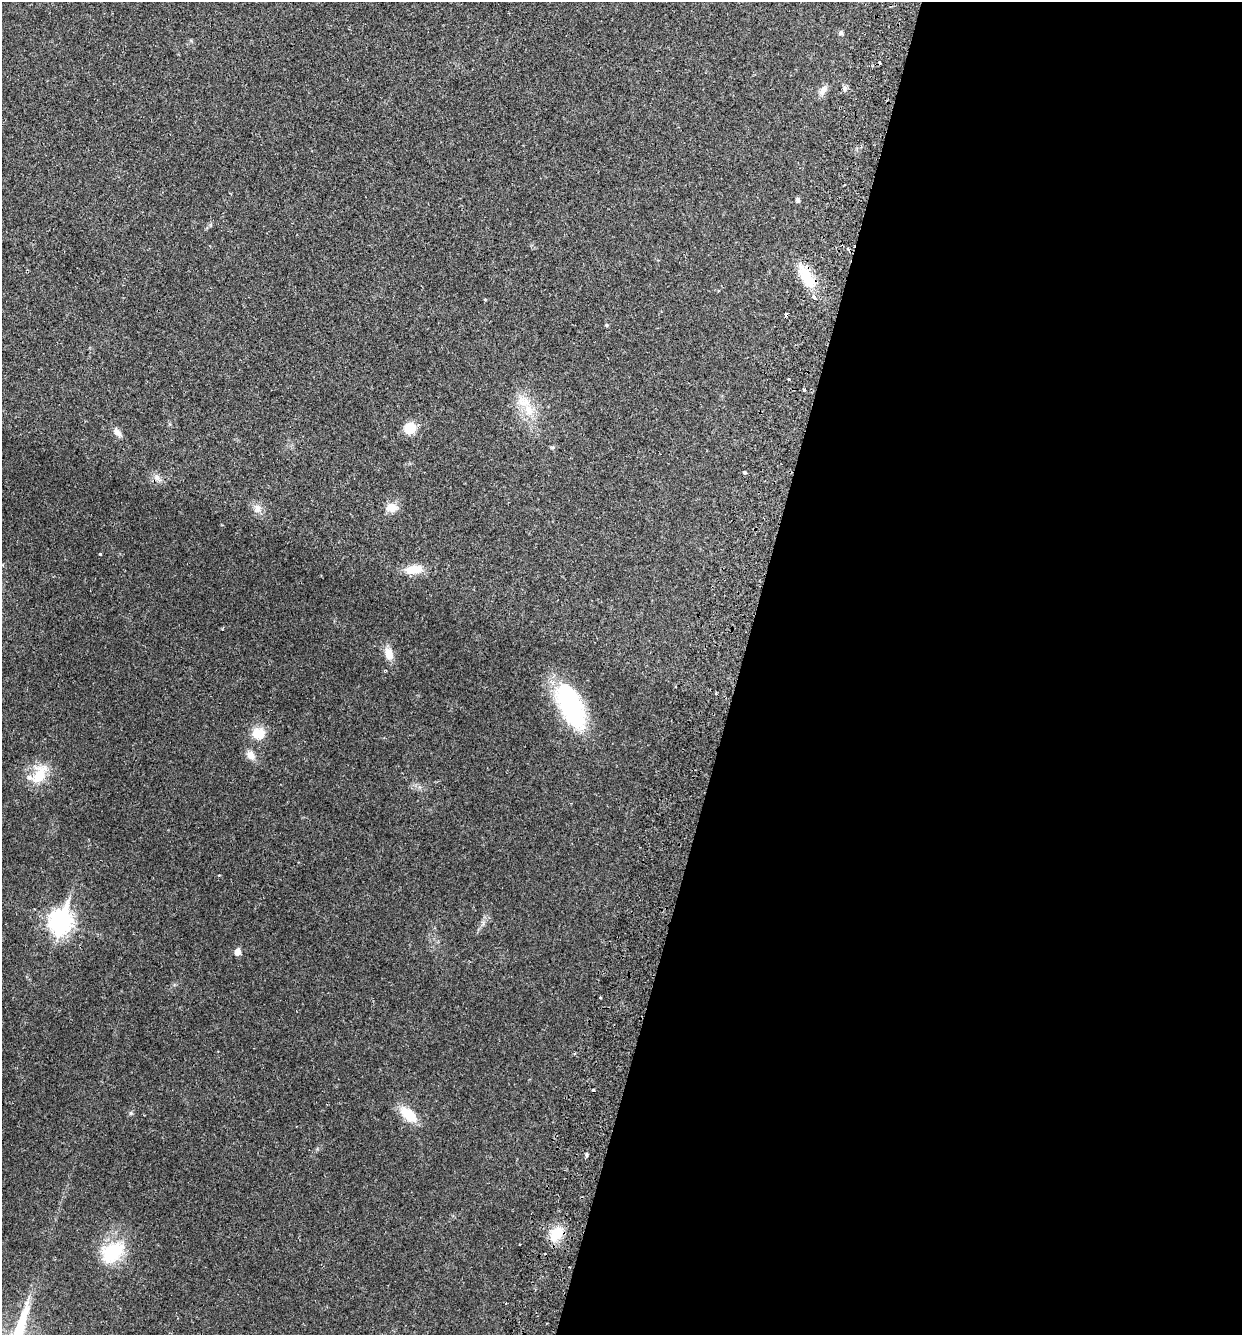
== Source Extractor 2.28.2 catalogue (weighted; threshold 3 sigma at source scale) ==
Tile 12 of 4 x 4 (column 4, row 3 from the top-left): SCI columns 3907-5146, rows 1359-2691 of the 5462 x 5379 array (HDU 1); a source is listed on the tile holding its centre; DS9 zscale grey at full resolution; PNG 1244 x 1337 px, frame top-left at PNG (2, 2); no overlay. Shown black and unused: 41% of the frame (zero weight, under 2 of 3 exposures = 3% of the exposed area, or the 3 px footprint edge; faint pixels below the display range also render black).
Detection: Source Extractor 2.28.2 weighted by HDU 2 'WHT'; one run over the whole footprint, this tile lists its part. Background 0.0469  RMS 0.0048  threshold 0.0215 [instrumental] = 3 sigma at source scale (4.5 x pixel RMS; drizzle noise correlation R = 1.50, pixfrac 1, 0.05/0.05 arcsec/px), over >= 5 px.
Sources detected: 37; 4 cosmic-ray / hot-pixel residue — not listed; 2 inside a brighter listed object's ellipse — not listed separately; the other 31 listed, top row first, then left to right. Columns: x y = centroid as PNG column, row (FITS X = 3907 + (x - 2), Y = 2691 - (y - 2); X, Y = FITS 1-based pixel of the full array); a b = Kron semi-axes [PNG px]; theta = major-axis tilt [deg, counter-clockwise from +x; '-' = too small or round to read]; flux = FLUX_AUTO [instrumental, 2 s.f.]
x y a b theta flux
841 33 6 6 - 0.89
844 88 7 4 90 1.1
823 90 15 8 54 3
798 200 5 4 - 1.3
807 277 32 14 -58 15
485 299 3 3 - 0.46
607 325 6 4 -90 0.49
788 379 3 2 - 0.84
804 389 4 3 - 2.7
529 410 24 13 -67 11
410 428 11 11 - 9.8
117 432 14 7 -51 2.6
552 447 7 4 18 0.72
745 472 4 3 - 3.8
157 478 9 8 - 2.3
391 507 16 11 3 4.8
257 508 13 10 -74 3.4
414 569 21 10 4 8.2
389 653 15 9 -68 5.7
571 706 47 21 -64 61
258 733 18 16 -7 7.6
251 755 14 10 -53 3.4
39 775 23 16 86 14
60 922 10 8 73 290
237 952 5 5 - 4.4
600 997 3 2 - 0.53
131 1113 5 5 - 0.77
408 1115 23 11 -40 11
586 1155 4 4 - 0.77
556 1234 15 12 52 12
113 1252 33 23 37 23
Overlapping masked pixels (flux is a lower limit): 1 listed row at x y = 807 277
Unlisted compact peaks at least as high as the median listed source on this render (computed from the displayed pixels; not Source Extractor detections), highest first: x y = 100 554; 483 923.